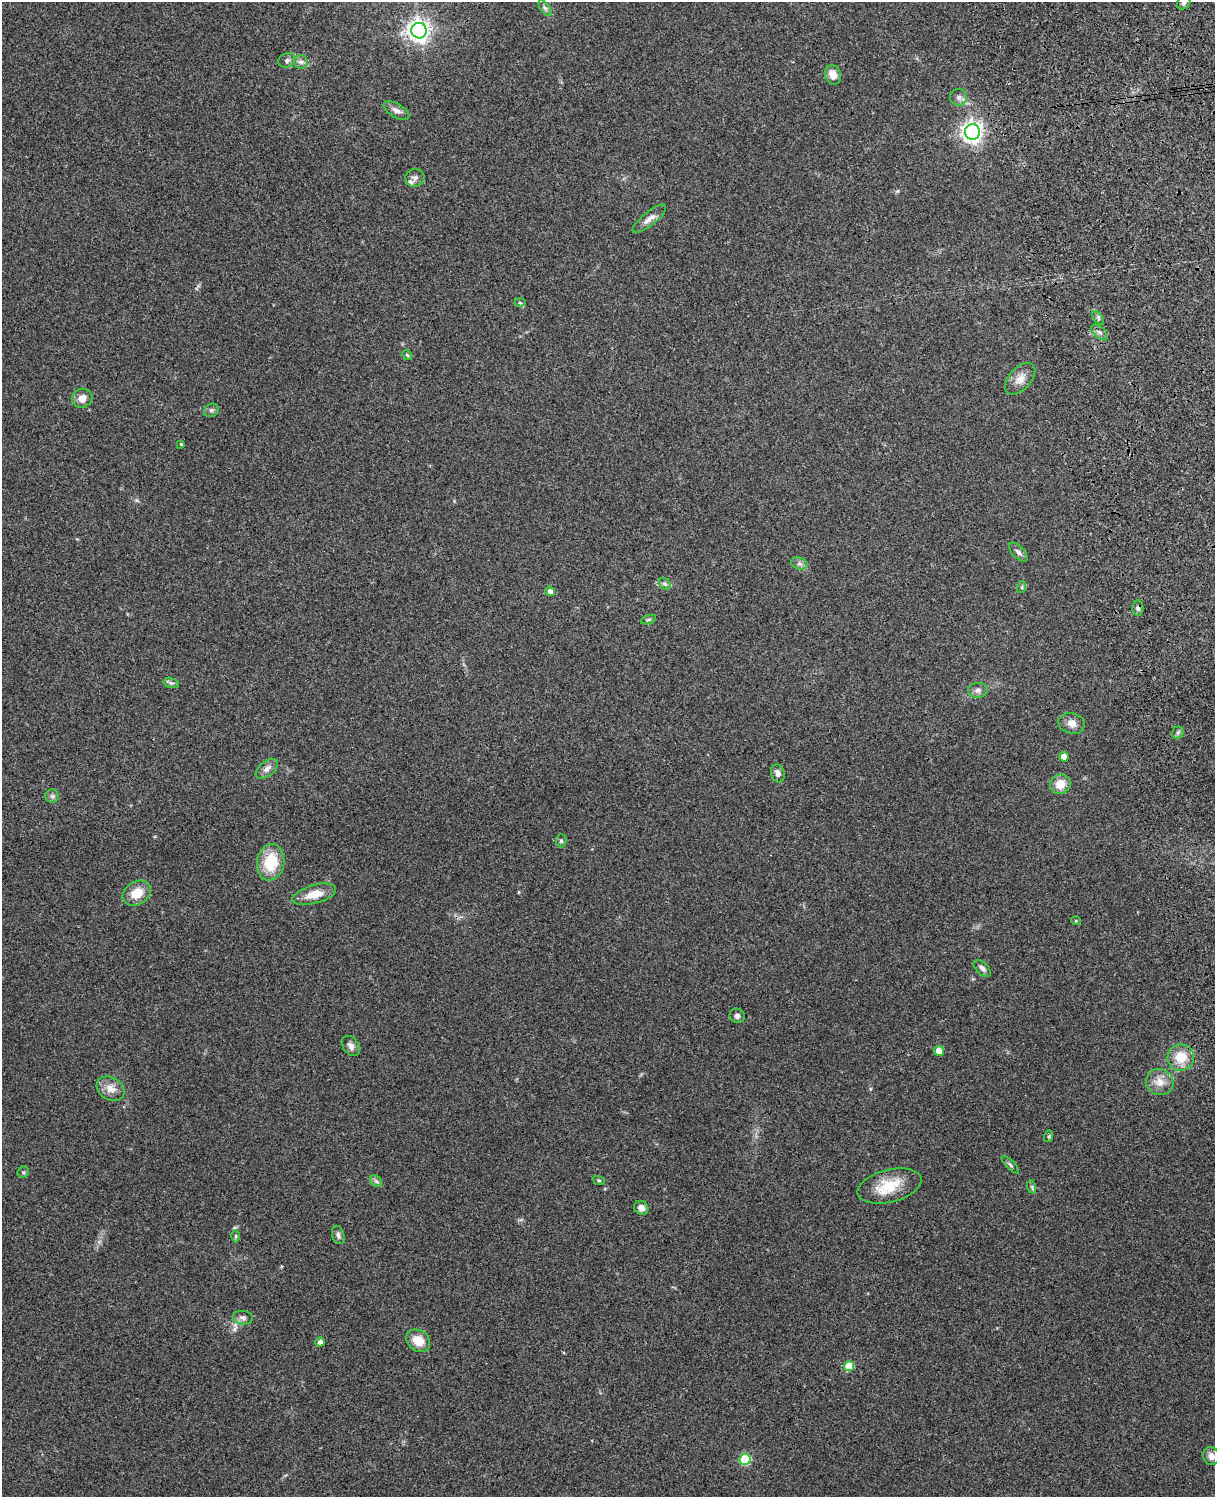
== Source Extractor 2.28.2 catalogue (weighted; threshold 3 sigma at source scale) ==
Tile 6 of 4 x 3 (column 2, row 2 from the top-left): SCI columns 1331-2543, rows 1661-3155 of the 5089 x 4928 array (HDU 1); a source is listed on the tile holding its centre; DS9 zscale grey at full resolution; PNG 1217 x 1499 px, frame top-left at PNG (2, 2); each listed source drawn as its Kron ellipse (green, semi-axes under 4 px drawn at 4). Shown black and unused: <1% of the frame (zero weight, under 3 of 4 exposures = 6% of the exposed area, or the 3 px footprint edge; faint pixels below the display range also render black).
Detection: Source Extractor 2.28.2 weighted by HDU 2 'WHT'; one run over the whole footprint, this tile lists its part. Background 0.261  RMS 0.0088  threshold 0.0397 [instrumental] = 3 sigma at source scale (4.5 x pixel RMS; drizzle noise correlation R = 1.50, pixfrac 1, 0.05/0.05 arcsec/px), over >= 5 px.
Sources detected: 64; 1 inside a brighter listed object's ellipse — not listed separately; the other 63 listed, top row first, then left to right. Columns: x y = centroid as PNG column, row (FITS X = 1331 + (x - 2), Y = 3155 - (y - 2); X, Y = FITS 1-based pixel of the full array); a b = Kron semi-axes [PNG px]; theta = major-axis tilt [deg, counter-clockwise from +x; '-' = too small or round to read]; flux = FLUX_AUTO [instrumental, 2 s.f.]
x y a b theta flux
1184 3 7 6 - 2.2
545 8 9 4 -54 2.5
419 31 8 7 - 550
287 60 8 7 - 2.5
301 62 7 7 - 2.7
833 75 10 8 -68 9.3
958 97 8 8 - 3.4
396 110 14 7 -31 4.7
972 132 8 7 - 480
415 178 10 8 13 3.4
649 219 21 6 39 6.1
520 303 5 3 - 1
1098 318 8 4 -55 1.6
1100 332 10 5 -42 2.9
407 355 5 4 - 1
1020 379 19 11 48 8.7
82 398 10 9 - 6.1
211 410 7 6 - 2.2
181 444 4 4 - 0.71
1018 552 12 6 -45 2.7
799 563 8 5 -17 2.6
665 584 6 5 - 1.7
1022 587 6 4 72 1.2
550 591 5 4 - 4.3
1138 608 8 5 89 2.3
648 620 8 3 19 1.2
171 683 8 5 -14 1.9
978 690 10 7 4 3.6
1072 723 13 10 -13 6.4
1178 733 6 5 - 1.7
1064 757 5 4 - 8.6
267 769 13 7 39 4.8
778 773 9 6 -74 3.5
1060 784 10 9 - 13
52 796 6 6 - 2.2
561 841 6 5 - 1.5
271 862 18 13 81 30
137 893 15 11 33 15
314 894 22 9 15 14
1076 921 5 3 - 0.68
982 968 10 6 -43 3.1
737 1016 7 7 - 2.6
351 1046 11 8 -53 4.4
939 1051 5 5 - 13
1181 1058 13 13 - 18
1160 1082 14 13 - 9.6
111 1089 15 11 -31 8.6
1049 1136 6 4 72 1.1
1010 1165 11 3 -45 1.6
23 1172 6 5 - 1.3
599 1180 6 4 -19 1.1
376 1181 7 5 -44 1.9
890 1186 33 16 14 26
1032 1187 7 4 -73 1.5
641 1208 7 6 - 5
338 1235 9 6 -75 2.5
236 1236 6 4 89 1.2
243 1318 10 6 -7 3.4
418 1341 13 10 -37 14
320 1342 4 4 - 3.7
849 1366 5 5 - 26
1211 1456 9 8 - 5
745 1459 5 5 - 60
Overlapping masked pixels (flux is a lower limit): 1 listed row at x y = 1138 608
Isophote crosses this tile's border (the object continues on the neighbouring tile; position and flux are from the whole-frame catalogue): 1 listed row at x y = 1184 3